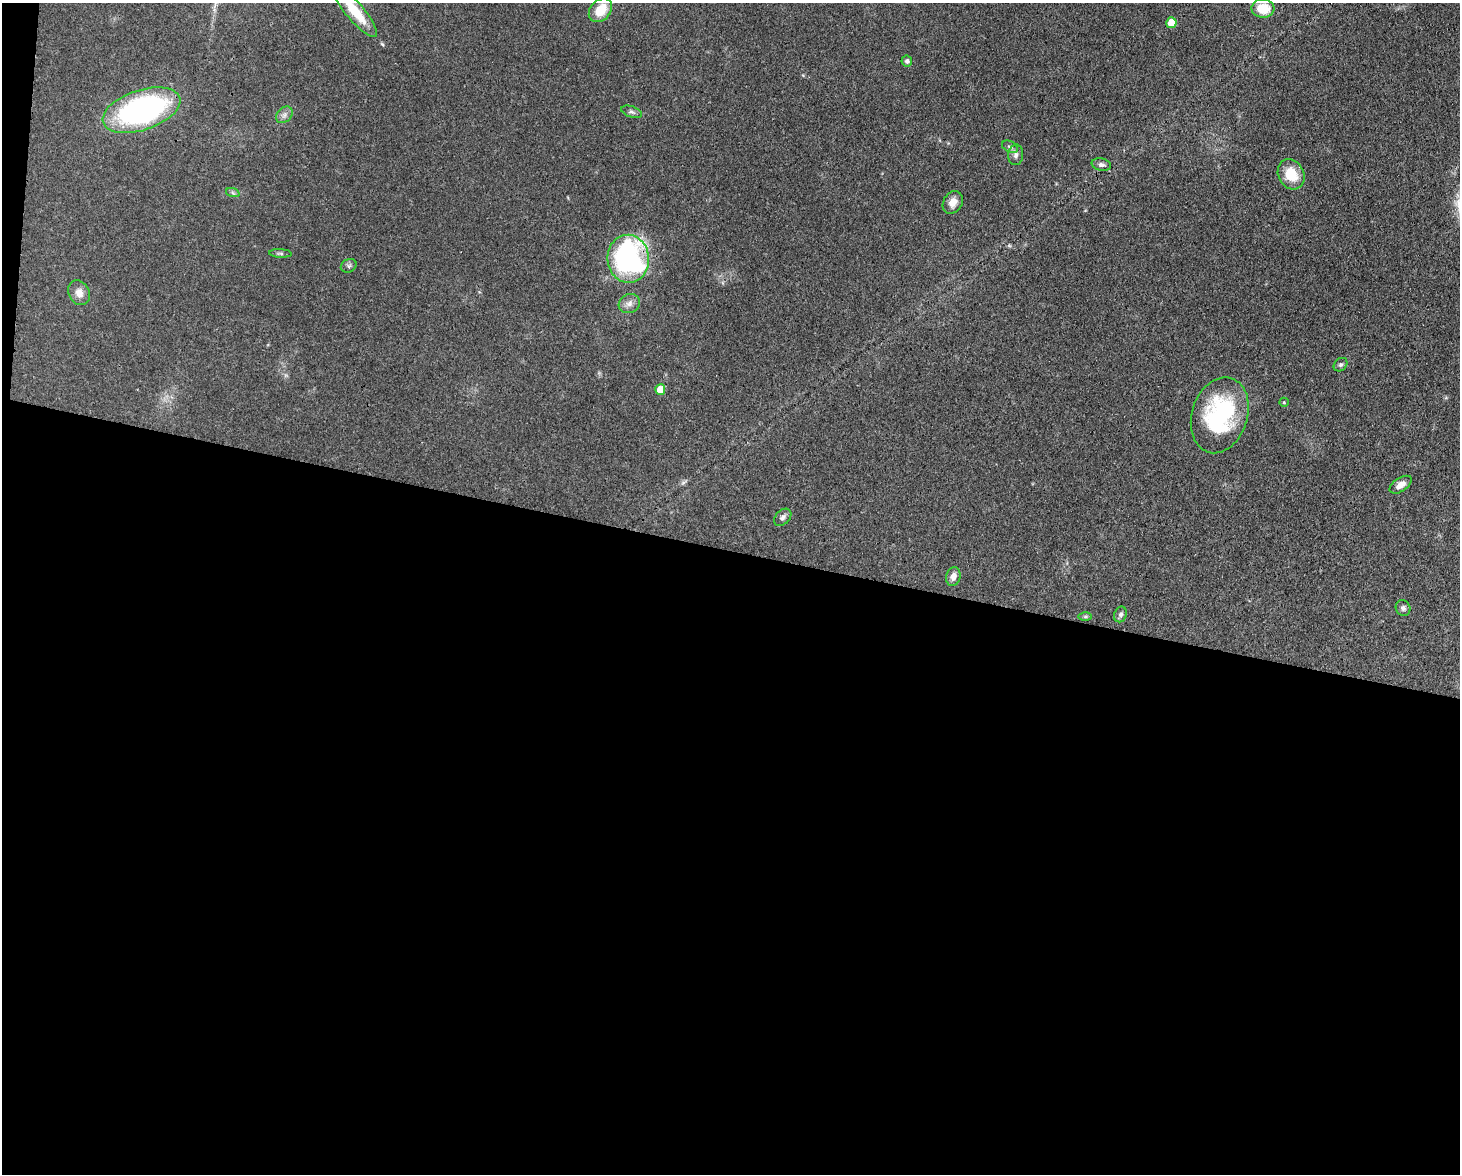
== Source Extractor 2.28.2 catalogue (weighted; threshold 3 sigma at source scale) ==
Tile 10 of 3 x 4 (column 1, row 4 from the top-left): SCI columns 302-1759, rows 78-1249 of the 4863 x 4839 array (HDU 1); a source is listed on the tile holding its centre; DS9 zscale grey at full resolution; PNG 1462 x 1176 px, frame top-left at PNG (2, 3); each listed source drawn as its Kron ellipse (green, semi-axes under 4 px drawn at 4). Shown black and unused: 54% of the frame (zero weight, under 3 of 4 exposures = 9% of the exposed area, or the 3 px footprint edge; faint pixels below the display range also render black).
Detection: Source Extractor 2.28.2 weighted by HDU 2 'WHT'; one run over the whole footprint, this tile lists its part. Background 0.0929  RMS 0.0046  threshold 0.0207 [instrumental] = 3 sigma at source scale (4.5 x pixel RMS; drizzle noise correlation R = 1.50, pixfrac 1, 0.05/0.05 arcsec/px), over >= 5 px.
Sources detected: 29; all 29 listed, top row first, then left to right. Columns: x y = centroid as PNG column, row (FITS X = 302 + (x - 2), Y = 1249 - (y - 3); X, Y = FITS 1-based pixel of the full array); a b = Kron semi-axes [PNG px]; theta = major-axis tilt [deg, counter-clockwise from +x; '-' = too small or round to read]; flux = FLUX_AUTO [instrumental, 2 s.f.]
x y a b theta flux
1263 8 11 9 -2 11
600 10 13 10 48 10
355 11 33 9 -50 15
1171 23 5 5 - 8.2
907 61 5 5 - 1.3
142 110 40 20 18 110
632 112 11 5 -19 1.2
284 115 9 7 46 1.9
1010 147 8 5 -29 1.2
1016 155 10 7 85 1.9
1101 164 10 6 -11 1.6
1291 174 15 12 -61 12
233 193 7 4 -19 0.85
953 202 12 9 59 3.6
280 253 11 4 -2 0.96
628 259 24 20 -86 91
349 266 8 6 27 1.1
79 293 13 10 -61 3.6
629 303 11 9 28 2.6
1340 365 7 6 - 1
660 390 5 5 - 8.1
1284 402 5 4 - 0.52
1220 415 39 28 72 53
1401 485 12 6 34 3.6
783 517 10 7 46 1.6
953 577 9 7 75 3
1403 608 8 7 - 1.3
1120 614 8 6 69 1.3
1085 617 7 4 0 0.74
Overlapping masked pixels (flux is a lower limit): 1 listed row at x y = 628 259
Isophote crosses this tile's border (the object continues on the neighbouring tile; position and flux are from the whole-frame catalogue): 1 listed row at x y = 355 11